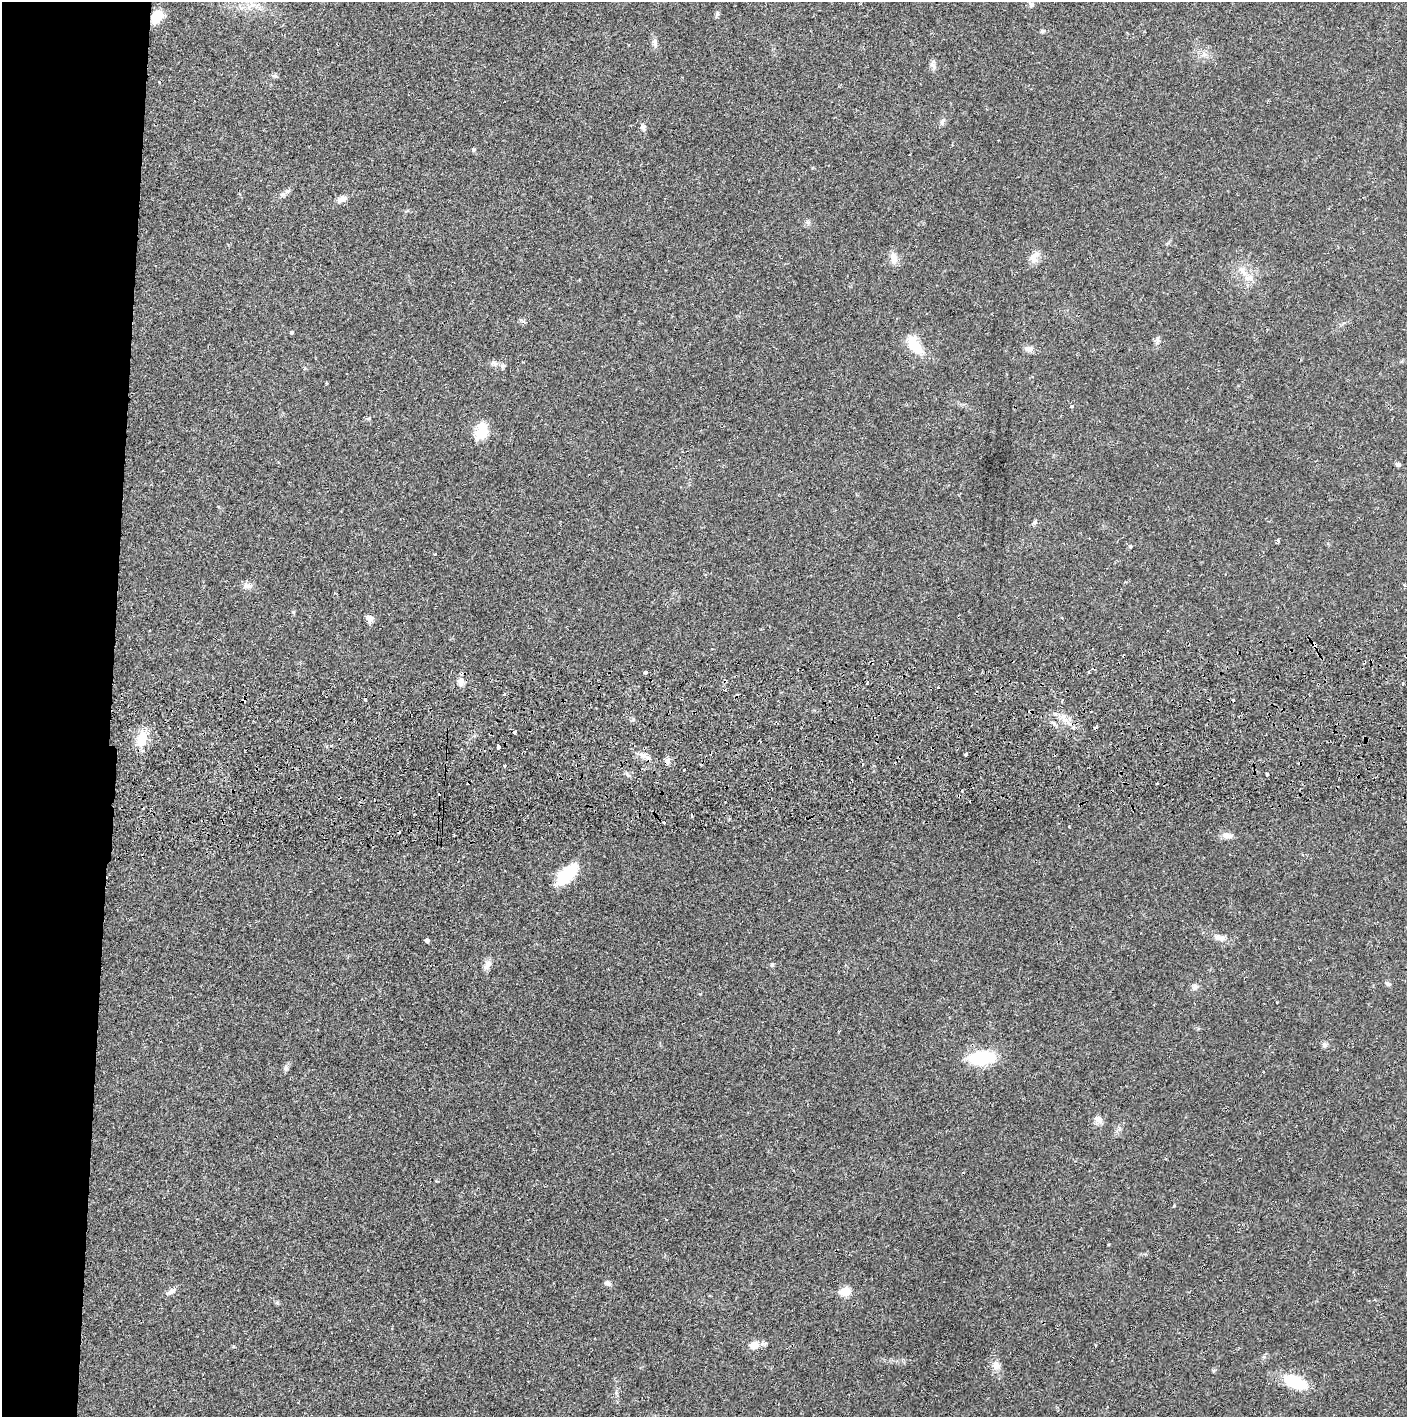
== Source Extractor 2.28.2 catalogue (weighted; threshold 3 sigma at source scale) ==
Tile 4 of 3 x 3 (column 1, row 2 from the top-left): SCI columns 4-1408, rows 1470-2884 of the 4226 x 4357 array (HDU 1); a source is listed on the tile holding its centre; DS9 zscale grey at full resolution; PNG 1409 x 1419 px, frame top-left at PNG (2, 2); no overlay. Shown black and unused: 8% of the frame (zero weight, under 2 of 3 exposures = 3% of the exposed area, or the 3 px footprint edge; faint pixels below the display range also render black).
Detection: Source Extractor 2.28.2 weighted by HDU 2 'WHT'; one run over the whole footprint, this tile lists its part. Background 0.0213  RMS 0.0035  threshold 0.0156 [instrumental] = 3 sigma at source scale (4.5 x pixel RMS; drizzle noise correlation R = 1.50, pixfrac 1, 0.05/0.05 arcsec/px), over >= 5 px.
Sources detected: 80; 13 cosmic-ray / hot-pixel residue — not listed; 1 inside a brighter listed object's ellipse — not listed separately; the other 66 listed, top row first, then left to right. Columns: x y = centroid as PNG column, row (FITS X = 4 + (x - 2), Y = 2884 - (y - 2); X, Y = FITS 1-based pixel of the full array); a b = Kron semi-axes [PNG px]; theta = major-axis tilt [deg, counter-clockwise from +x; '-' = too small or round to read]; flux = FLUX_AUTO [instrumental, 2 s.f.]
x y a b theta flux
1031 4 7 6 - 0.88
717 13 6 4 -72 0.53
157 16 14 10 58 6.4
1042 31 7 5 38 0.61
655 43 12 6 -79 1.4
1203 55 7 4 19 0.82
933 66 10 5 -60 1.1
942 121 8 6 85 0.89
643 127 8 6 -71 0.93
473 150 6 4 89 0.44
282 194 9 6 25 1.1
342 199 12 7 21 1.8
1033 257 14 11 69 2.7
894 259 14 9 -82 2.5
1243 271 18 7 -50 3.4
292 332 3 3 - 1.3
1157 341 13 4 69 0.91
915 345 25 13 -57 7.8
1028 349 13 7 -21 1.5
494 363 10 6 -15 1.3
326 383 3 3 - 0.33
1072 406 3 3 - 1.2
481 431 22 14 71 6.3
1398 464 5 5 - 0.96
1034 522 7 5 61 0.6
1278 540 5 4 - 0.55
1130 546 6 3 -17 0.33
247 586 12 7 4 1.8
293 612 6 4 -89 0.43
369 618 9 7 -43 1.5
1314 645 5 3 - 2.3
645 672 3 3 - 2.8
461 681 9 9 - 1.8
867 683 3 3 - 0.46
1402 684 4 3 - 0.51
504 694 4 3 - 0.49
1064 718 14 6 -53 2.3
1054 723 7 4 -36 0.79
1073 727 5 4 - 0.84
514 732 3 3 - 0.95
142 739 21 12 74 6.2
498 747 4 3 - 4.9
966 754 3 3 - 0.81
643 755 11 7 -44 2.1
504 766 3 3 - 0.41
684 770 2 2 - 0.33
1267 774 3 3 - 0.83
1157 783 3 2 - 0.33
1227 835 15 7 -10 1.9
566 874 19 9 44 23
1219 937 14 7 -15 1.9
427 940 4 3 - 4.3
487 965 13 8 72 1.9
772 965 6 5 - 0.49
1388 984 8 5 -20 0.73
1195 987 9 6 64 1.1
1324 1045 8 6 79 0.86
980 1058 18 8 4 31
286 1067 8 6 -88 0.84
1098 1119 11 8 -37 1.8
608 1283 9 5 -21 1
171 1291 13 6 32 1.5
846 1292 6 5 - 11
754 1345 9 7 16 3.6
996 1365 10 10 - 2.4
1295 1382 28 13 -23 13
Overlapping masked pixels (flux is a lower limit): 2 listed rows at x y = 157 16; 1314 645
Unlisted compact peaks at least as high as the median listed source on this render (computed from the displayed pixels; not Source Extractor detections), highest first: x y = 1174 1206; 1277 1002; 1108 1245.